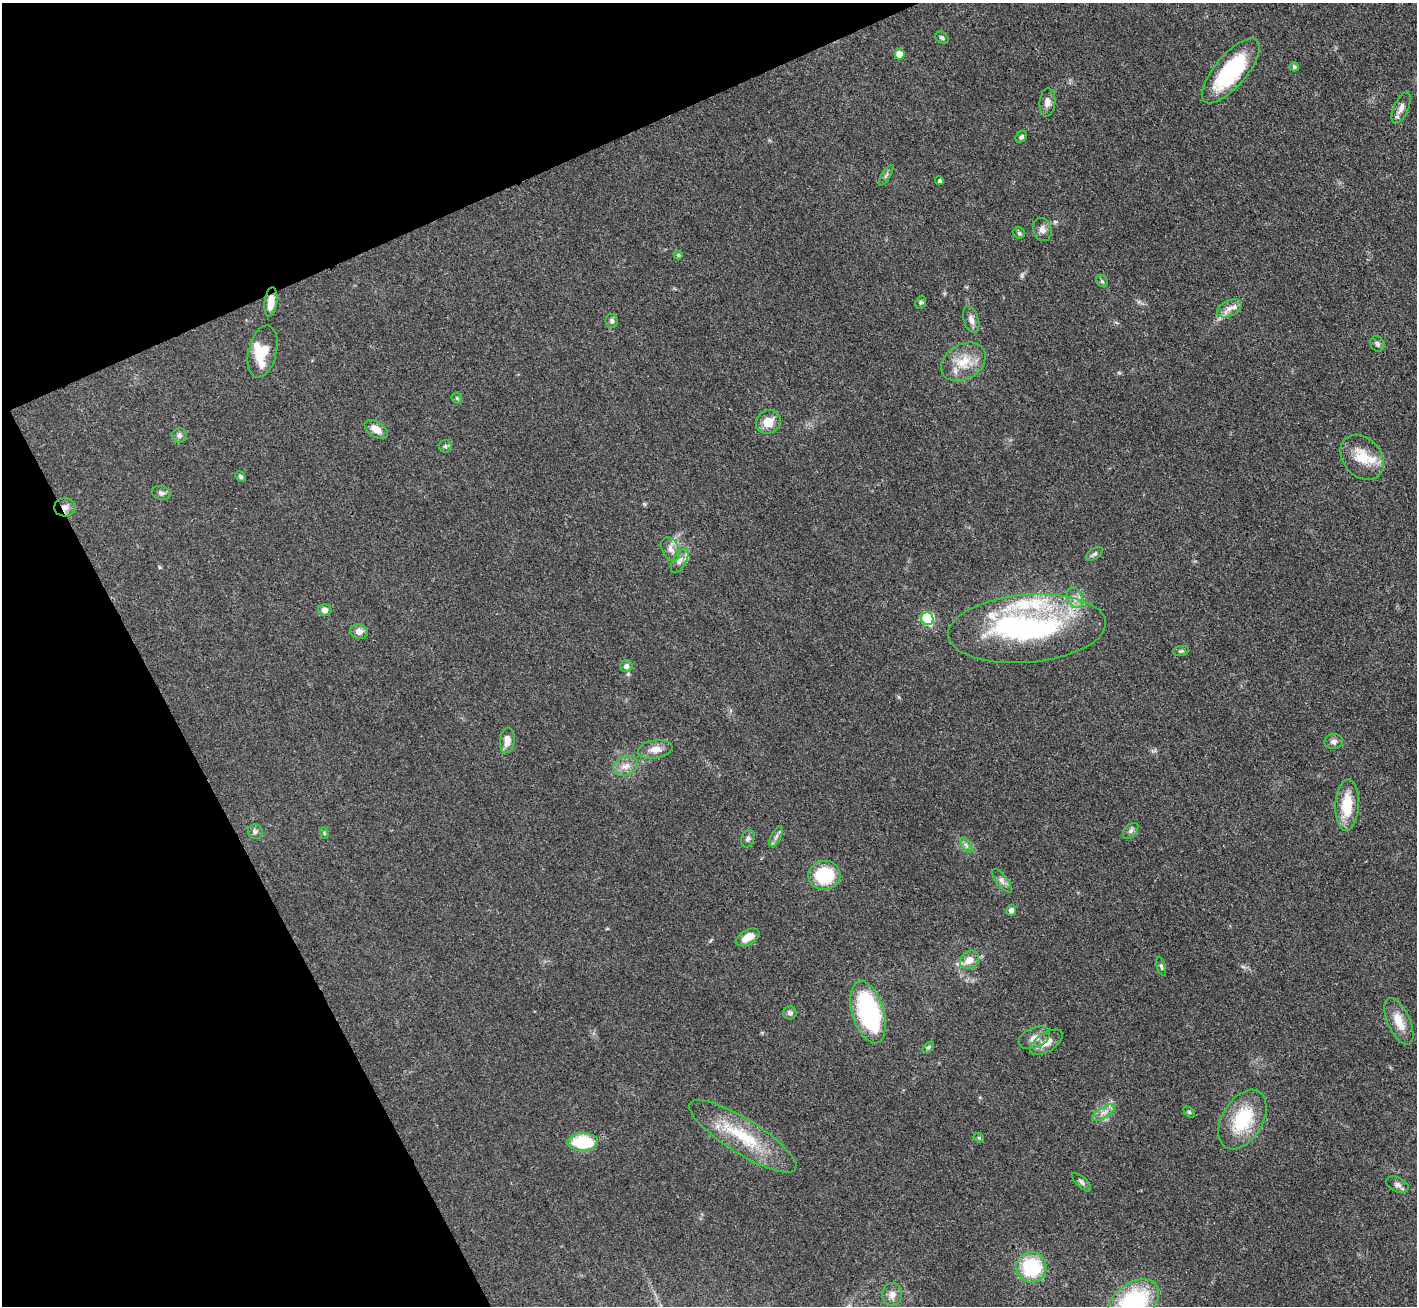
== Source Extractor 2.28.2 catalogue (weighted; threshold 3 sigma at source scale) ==
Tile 5 of 4 x 4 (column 1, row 2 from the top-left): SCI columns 1-1415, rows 2893-4196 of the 5663 x 5651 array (HDU 1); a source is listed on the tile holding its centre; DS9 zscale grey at full resolution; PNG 1419 x 1308 px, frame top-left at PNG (2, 3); each listed source drawn as its Kron ellipse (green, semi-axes under 4 px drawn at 4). Shown black and unused: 22% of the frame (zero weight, under 3 of 4 exposures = <1% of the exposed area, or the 3 px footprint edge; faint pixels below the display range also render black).
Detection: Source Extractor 2.28.2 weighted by HDU 2 'WHT'; one run over the whole footprint, this tile lists its part. Background 0.0509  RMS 0.0048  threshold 0.0218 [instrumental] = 3 sigma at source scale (4.5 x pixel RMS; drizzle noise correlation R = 1.50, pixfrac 1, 0.05/0.05 arcsec/px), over >= 5 px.
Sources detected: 82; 2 inside a brighter object's white glare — neither listed nor drawn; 6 inside a brighter listed object's ellipse — not listed separately; the other 74 listed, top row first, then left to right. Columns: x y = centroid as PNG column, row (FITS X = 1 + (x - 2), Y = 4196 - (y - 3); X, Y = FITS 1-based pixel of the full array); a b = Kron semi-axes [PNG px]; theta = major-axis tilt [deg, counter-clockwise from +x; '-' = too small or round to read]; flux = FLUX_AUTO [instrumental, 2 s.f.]
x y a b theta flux
942 38 7 5 -39 1
900 54 5 5 - 7
1294 67 5 4 - 0.91
1231 71 40 16 49 43
1047 102 14 8 85 3
1401 108 17 7 66 3.1
1021 137 6 5 - 1
886 175 12 3 58 1
940 181 4 4 - 0.92
1042 229 12 9 -73 2.7
1019 233 6 5 - 0.86
678 255 4 4 - 0.75
1102 281 6 5 - 0.88
271 302 15 6 82 6
921 302 7 5 73 0.86
1230 308 13 7 26 3.6
971 320 13 7 -72 2.8
612 321 7 6 - 1.3
1377 344 8 6 -58 1.3
263 352 26 14 76 13
963 362 24 17 31 12
457 398 6 5 - 0.65
768 422 13 11 33 7
376 429 13 7 -33 4.3
179 435 7 7 - 1.7
445 446 6 6 - 1
1362 457 25 19 -50 12
240 476 6 4 -48 0.89
161 493 9 7 -14 1.5
65 507 10 9 - 3
671 549 13 8 -65 3.1
1094 554 9 5 36 1.2
680 561 13 6 60 2.3
1075 598 11 7 -65 3.1
325 610 7 6 - 1.9
927 619 6 6 - 47
1027 629 79 34 5 88
359 631 9 7 -17 2.9
1181 651 8 5 8 0.94
626 666 6 6 - 1.8
507 740 13 7 83 4.3
1334 742 9 7 6 1.9
655 749 17 9 10 4.7
626 766 13 9 23 3.9
1347 805 26 11 87 15
1131 831 9 6 45 1.4
255 832 7 7 - 1.4
324 833 5 3 - 0.49
776 836 11 4 63 1.7
748 839 9 6 67 1.4
966 845 8 4 -54 1.3
824 875 16 14 7 23
1002 881 14 5 -52 2.1
1011 910 5 5 - 2
748 937 13 7 29 6.1
970 960 10 8 39 4.5
1161 966 9 4 -75 0.95
868 1012 32 16 -73 58
790 1013 7 6 - 1.4
1399 1021 25 11 -65 8.1
1034 1038 16 10 24 4.1
1046 1042 18 9 33 5.7
928 1047 7 4 43 0.81
1104 1112 14 5 32 2.7
1189 1112 6 4 -45 0.6
1242 1120 32 20 59 26
743 1136 62 17 -32 28
979 1138 5 4 - 0.63
583 1142 15 9 0 27
1082 1182 12 5 -44 1.3
1397 1185 12 7 -25 1.9
1031 1267 15 15 - 29
892 1294 11 9 86 3.2
1133 1303 29 19 39 59
Overlapping masked pixels (flux is a lower limit): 2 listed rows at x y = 271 302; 65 507
Isophote crosses this tile's border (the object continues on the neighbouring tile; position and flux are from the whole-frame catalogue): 1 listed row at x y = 1133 1303